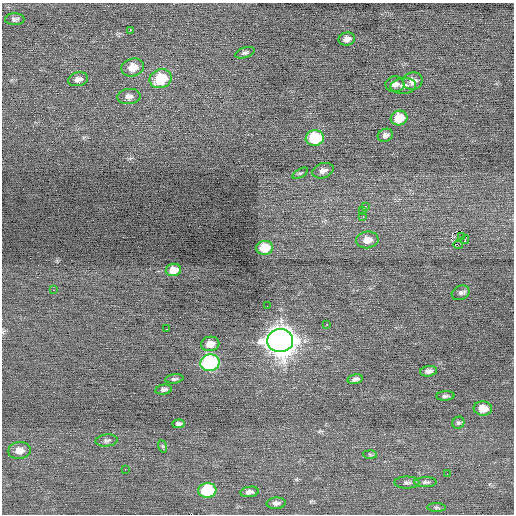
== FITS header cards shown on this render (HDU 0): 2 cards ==
NAXIS1  =                  512 / Axis length
NAXIS2  =                  512 / Axis length

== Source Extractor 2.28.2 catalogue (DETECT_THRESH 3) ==
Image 512 x 512 px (HDU 0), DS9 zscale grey, 1 PNG px = 1 image px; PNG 516 x 516 px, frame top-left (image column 1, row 512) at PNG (2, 3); each listed source drawn as its Kron ellipse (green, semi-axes under 4 px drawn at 4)
Background 0.0131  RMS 0.74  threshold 2.23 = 3 sigma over >= 5 px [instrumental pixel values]
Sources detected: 54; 1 with non-positive FLUX_AUTO (blend fragments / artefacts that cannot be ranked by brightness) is neither listed nor drawn; the other 53 listed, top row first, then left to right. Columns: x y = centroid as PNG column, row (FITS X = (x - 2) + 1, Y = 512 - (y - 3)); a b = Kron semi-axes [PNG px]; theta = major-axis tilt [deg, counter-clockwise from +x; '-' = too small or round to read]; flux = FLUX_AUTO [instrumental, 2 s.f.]
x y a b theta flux
15 19 10 6 1 150
130 30 2 2 - 310
347 39 8 6 12 250
245 53 10 5 18 130
133 67 11 9 13 620
78 79 10 7 12 250
161 79 11 9 23 1900
413 81 10 8 21 410
395 84 9 8 - 250
403 86 13 8 6 280
129 96 12 7 5 240
399 118 8 7 - 990
385 135 8 6 25 180
315 138 9 8 - 2600
323 171 11 7 20 250
300 173 8 3 28 70
365 206 3 2 - 92
362 211 2 2 - 120
363 217 3 2 - 100
461 236 3 3 - 56
367 240 11 8 8 480
465 240 4 3 - 88
458 245 5 3 - 4300
265 248 8 7 - 1100
173 270 8 6 9 490
53 290 2 2 - 140
461 293 9 7 26 140
267 306 2 2 - 24
327 325 3 2 - 100
167 329 2 2 - 43
280 341 13 11 -1 57000
210 344 9 7 11 430
210 363 9 8 - 6300
429 371 8 5 9 210
174 379 9 4 8 100
355 379 8 5 12 160
164 390 8 5 8 140
445 396 9 4 4 120
483 409 9 7 -4 520
458 423 6 5 - 94
179 424 6 4 4 130
107 440 11 6 6 140
162 446 6 4 -70 80
19 451 11 8 6 430
370 454 7 4 -2 78
125 469 2 2 - 39
447 474 2 2 - 28
407 482 12 6 0 150
425 482 11 5 1 140
207 490 9 7 5 2700
249 492 9 5 8 200
276 503 10 5 4 170
436 507 9 4 -1 93
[1 non-positive-flux detection neither listed nor drawn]